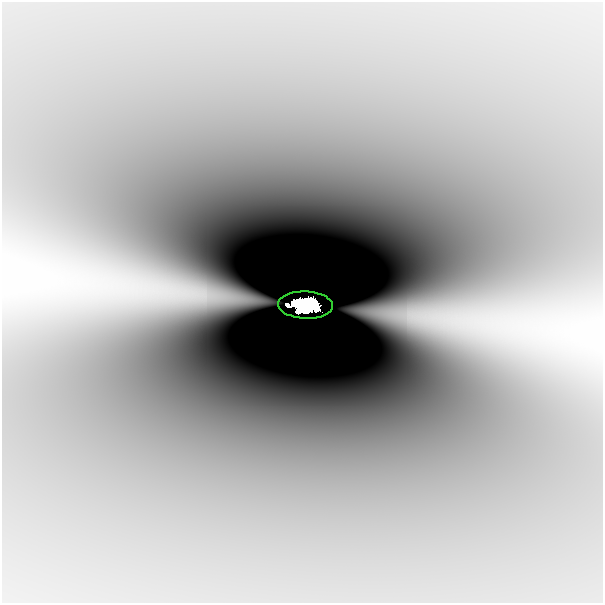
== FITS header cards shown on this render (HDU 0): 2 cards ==
NAXIS1  =                  601
NAXIS2  =                  601

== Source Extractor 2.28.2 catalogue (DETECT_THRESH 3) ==
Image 601 x 601 px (HDU 0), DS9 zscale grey, 1 PNG px = 1 image px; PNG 605 x 605 px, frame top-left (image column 1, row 601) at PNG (2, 2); each listed source drawn as its Kron ellipse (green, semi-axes under 4 px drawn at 4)
Background -8.03e-08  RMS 1.1e-08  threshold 3.21e-08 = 3 sigma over >= 5 px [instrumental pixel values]
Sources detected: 3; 2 with non-positive FLUX_AUTO (blend fragments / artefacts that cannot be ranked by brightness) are neither listed nor drawn; the other 1 listed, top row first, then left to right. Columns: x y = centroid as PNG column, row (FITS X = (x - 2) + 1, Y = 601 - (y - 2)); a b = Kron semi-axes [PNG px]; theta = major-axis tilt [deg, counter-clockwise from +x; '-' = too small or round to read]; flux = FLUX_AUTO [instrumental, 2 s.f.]
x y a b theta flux
305 305 27 13 -2 16
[2 non-positive-flux detections neither listed nor drawn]